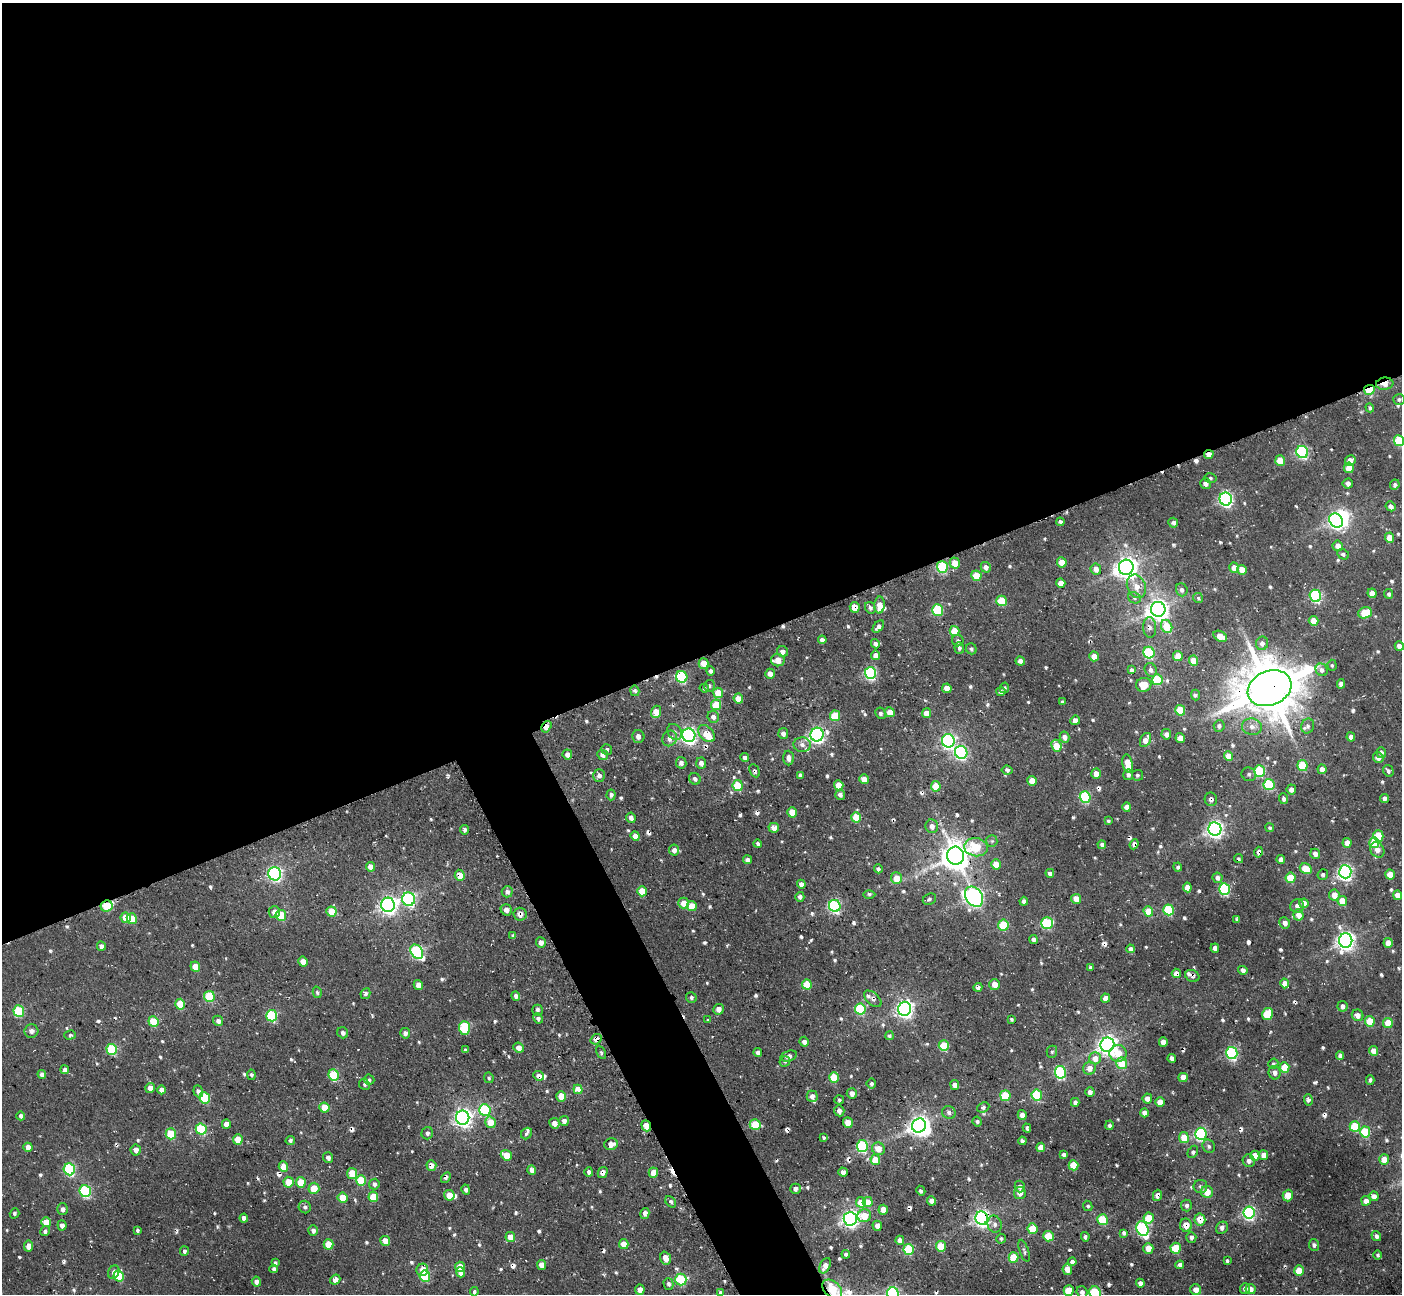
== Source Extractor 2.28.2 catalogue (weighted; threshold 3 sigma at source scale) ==
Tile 2 of 4 x 4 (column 2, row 1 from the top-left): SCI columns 1446-2845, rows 4055-5346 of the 5693 x 5673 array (HDU 1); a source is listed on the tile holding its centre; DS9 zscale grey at full resolution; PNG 1404 x 1296 px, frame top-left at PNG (2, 3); each listed source drawn as its Kron ellipse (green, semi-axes under 4 px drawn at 4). Shown black and unused: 53% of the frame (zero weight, under 3 of 4 exposures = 5% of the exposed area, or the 3 px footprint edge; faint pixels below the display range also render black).
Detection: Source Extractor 2.28.2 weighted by HDU 2 'WHT'; one run over the whole footprint, this tile lists its part. Background 0.0363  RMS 0.0058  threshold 0.026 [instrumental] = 3 sigma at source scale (4.5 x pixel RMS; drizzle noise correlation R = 1.50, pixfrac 1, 0.05/0.05 arcsec/px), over >= 5 px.
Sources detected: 699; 2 inside a brighter object's white glare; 28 cosmic-ray / hot-pixel residue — neither listed nor drawn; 11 inside a brighter listed object's ellipse — not listed separately; of the other 658, all 500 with FLUX_AUTO >= 1.02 (the completeness limit of this list) listed and drawn (158 fainter detections not listed), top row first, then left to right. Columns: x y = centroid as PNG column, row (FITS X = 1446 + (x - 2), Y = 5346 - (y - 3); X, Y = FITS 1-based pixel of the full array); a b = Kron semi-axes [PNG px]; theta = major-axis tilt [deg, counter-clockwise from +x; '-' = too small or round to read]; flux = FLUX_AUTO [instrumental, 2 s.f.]
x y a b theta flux
1385 384 8 6 7 5.6
1369 390 5 5 - 28
1399 399 6 5 - 1.4
1370 408 4 4 - 1.1
1399 441 5 5 - 33
1302 452 6 5 - 93
1209 454 5 4 - 4.1
1350 460 5 5 - 4.9
1280 461 5 5 - 12
1349 468 5 5 - 11
1210 478 6 5 - 1.1
1348 483 5 5 - 1.9
1206 484 5 5 - 2.6
1395 485 5 4 - 1.5
1226 499 6 6 - 140
1391 506 5 4 - 3.3
1336 521 8 6 -46 180
1060 522 4 3 - 1.4
1173 523 5 5 - 1.9
1390 538 5 4 - 9.6
1338 546 5 5 - 4.1
1343 554 6 5 - 1.4
1062 562 5 5 - 10
955 563 5 5 - 9.7
942 567 6 5 - 53
986 567 5 5 - 3.8
1126 567 7 7 - 480
1234 568 5 5 - 6.8
1096 569 6 5 - 4.8
1242 570 5 4 - 8.1
976 576 5 5 - 16
1061 583 5 4 - 6.3
1136 586 12 9 -68 6.6
1182 590 6 6 - 1.9
1372 593 5 4 - 6.3
1389 594 5 4 - 1.5
1315 596 6 5 - 74
1134 598 7 5 -22 1.5
1198 598 5 5 - 1.1
1002 601 5 5 - 21
880 605 8 5 88 8.2
855 607 5 5 - 8.7
870 608 6 5 - 1.8
1158 609 7 7 - 420
938 610 6 5 - 38
1365 613 7 5 21 18
1314 621 5 5 - 11
1167 626 7 5 -63 15
878 627 7 4 49 2.4
1150 627 10 6 -88 2.7
954 631 5 5 - 15
1220 636 7 5 -29 9.9
822 640 4 4 - 2.6
958 641 6 5 - 1.5
1262 643 6 6 - 2.8
875 644 5 4 - 2.2
1399 646 5 4 - 3.1
959 648 5 5 - 1.6
971 649 6 5 - 1.5
783 652 6 5 - 2.8
1149 653 6 5 - 52
876 655 5 4 - 4.8
1094 656 5 5 - 6.6
1178 656 5 4 - 7.9
778 660 7 6 - 6.1
1020 661 4 4 - 2.2
1194 661 5 4 - 11
703 663 5 5 - 7.8
1332 665 5 4 - 1
1131 670 4 4 - 1.9
1151 670 7 5 -67 2.3
1322 670 6 5 - 2.4
710 671 5 4 - 1.7
870 673 6 5 - 100
770 674 5 4 - 4.6
682 677 6 5 - 65
1157 680 5 5 - 32
1341 684 5 4 - 3.4
1144 685 7 7 - 11
709 686 6 5 - 1.3
704 688 4 4 - 1.2
947 688 5 4 - 5.9
1004 688 5 4 - 1.1
1270 688 22 17 22 3300
635 691 5 4 - 1.4
1001 691 5 4 - 2
718 693 5 5 - 14
1196 695 5 4 - 1
738 699 5 4 - 9.6
1062 702 3 3 - 1.1
716 705 5 5 - 16
1180 710 5 5 - 21
656 712 6 5 - 10
890 712 5 4 - 7.2
880 713 6 5 - 1.4
927 713 5 4 - 5.6
835 716 5 5 - 21
713 717 6 5 - 3.2
1075 720 5 4 - 3.6
1219 726 5 5 - 1.9
1308 726 7 6 - 1.7
546 727 6 4 59 6.4
1252 727 10 8 -14 3.9
675 732 8 6 -50 2.1
783 733 5 5 - 2.7
706 734 10 6 -48 10
1166 734 5 5 - 2.7
689 735 7 6 - 220
817 735 7 6 - 210
638 736 6 6 - 2.6
1064 737 5 5 - 3.6
1351 737 4 4 - 3.7
670 738 8 7 - 3.7
1180 738 5 4 - 6.6
1145 740 7 5 63 6.3
948 741 6 6 - 130
802 745 9 7 -7 3
1056 746 6 5 - 13
607 749 5 5 - 1.2
961 752 6 6 - 110
1381 753 5 4 - 2.1
567 754 5 4 - 3.2
603 755 6 5 - 2.8
1228 756 5 4 - 9.2
745 758 4 4 - 3
789 758 7 5 -87 3.3
1378 758 5 5 - 2.9
681 763 6 5 - 2.7
701 763 5 5 - 2.8
1128 764 9 5 -79 12
1303 766 5 5 - 31
1322 769 5 4 - 3.4
1007 770 5 4 - 1.7
754 771 7 4 -61 1.5
1260 771 5 5 - 42
1388 771 6 5 - 1.6
1096 774 5 4 - 5.7
1249 774 7 6 - 1.5
599 775 6 6 - 2.5
801 775 4 4 - 2.4
1128 775 5 5 - 2
1137 775 5 5 - 1.2
695 779 6 5 - 1.9
864 779 5 4 - 6.8
1032 781 5 4 - 9
839 785 5 4 - 12
1269 785 6 5 - 41
738 786 5 5 - 27
936 786 5 5 - 14
1291 789 5 4 - 3.2
611 795 5 4 - 1.5
840 795 5 5 - 2.2
1085 797 6 5 - 58
1385 798 4 4 - 2.5
1211 799 7 6 - 2.1
1284 799 5 4 - 1.8
1127 807 5 4 - 5.5
792 812 5 4 - 11
856 817 5 5 - 16
631 818 5 4 - 2.5
1108 821 3 3 - 1
932 826 7 6 - 3.1
774 828 5 5 - 3.6
1270 828 4 4 - 1.2
1215 829 7 6 - 230
464 830 5 4 - 1.6
635 836 5 4 - 5.1
1378 836 5 5 - 22
992 841 6 5 - 1
1347 843 5 4 - 6.1
1374 843 5 5 - 20
758 844 4 4 - 1.4
1134 844 5 4 - 2.7
1102 845 4 4 - 2.1
976 847 12 9 -8 19
674 850 5 5 - 3.1
1377 850 8 6 -58 3.7
1259 852 5 4 - 2.7
1315 854 5 4 - 2.7
956 856 9 8 - 950
1239 859 5 3 - 1.3
1281 859 4 4 - 2.7
747 860 4 4 - 2.3
996 864 5 5 - 9.3
370 867 5 4 - 6.2
1178 867 4 4 - 1.4
878 869 4 4 - 1.6
1306 869 6 5 - 15
1345 872 6 6 - 170
1050 873 4 4 - 2.4
275 874 6 6 - 110
460 875 5 5 - 8.2
1323 875 5 5 - 1.3
1390 875 5 5 - 11
896 878 6 5 - 9.1
1217 878 5 5 - 2.8
1291 878 5 5 - 21
801 884 5 4 - 2.6
1187 887 5 4 - 6.6
1224 889 6 5 - 71
642 891 5 5 - 15
507 892 5 5 - 2.3
869 895 6 4 1 1
1334 895 5 5 - 6.8
1397 895 5 4 - 6.2
800 897 5 4 - 2
974 897 11 8 -55 240
409 899 7 6 - 100
929 899 7 5 25 1.2
1076 899 5 5 - 6.4
1024 901 4 4 - 2.6
1342 901 5 4 - 14
684 903 5 5 - 7.2
1304 903 5 4 - 4.1
388 905 7 7 - 270
107 906 6 5 - 24
692 906 5 5 - 11
835 906 6 5 - 100
1297 906 7 6 - 2.4
506 910 6 5 - 2.8
1169 910 5 5 - 40
1148 911 5 4 - 14
274 912 6 5 - 3.5
331 912 5 5 - 15
520 914 6 6 - 3.7
281 915 5 5 - 25
1299 915 5 5 - 4.8
125 918 5 5 - 11
132 919 5 5 - 14
1237 919 4 3 - 1.3
1047 923 6 5 - 50
1285 923 6 5 - 3.1
1003 925 5 5 - 29
513 935 3 3 - 1.2
1033 939 4 4 - 2
1346 941 7 6 - 320
541 942 5 5 - 3.3
1388 943 5 4 - 6.5
101 946 5 4 - 2.9
1215 948 5 4 - 2.5
1131 949 4 4 - 2.3
417 952 8 5 -53 91
303 962 5 5 - 5.2
195 967 5 4 - 8.6
1090 967 4 4 - 1
1243 970 4 4 - 2.6
1176 973 5 4 - 4.4
1192 976 7 5 -25 2
1285 983 5 4 - 6.5
807 984 5 5 - 17
418 985 5 4 - 4.2
995 985 5 5 - 5
978 987 4 4 - 2.2
317 992 6 4 -75 1.1
365 994 5 4 - 1.7
209 996 5 5 - 34
516 996 4 4 - 2.8
691 998 6 5 - 1.3
1105 998 4 4 - 4.5
873 999 10 6 -42 2.4
180 1004 5 5 - 17
1343 1006 5 5 - 2
719 1009 5 5 - 3.6
860 1009 5 5 - 50
905 1009 7 6 - 260
537 1010 5 5 - 1.4
19 1011 6 5 - 41
1267 1014 6 5 - 26
1358 1015 6 5 - 3.6
272 1016 6 5 - 55
538 1018 5 4 - 1.8
1011 1019 3 3 - 1
708 1020 3 3 - 1.2
218 1021 5 5 - 2.6
1370 1021 5 5 - 16
153 1022 5 5 - 18
1388 1023 5 4 - 12
464 1028 7 5 -87 41
31 1031 7 6 - 2.8
343 1033 6 5 - 2
405 1033 5 5 - 2.1
70 1035 6 4 15 1.2
889 1036 4 4 - 1.3
596 1039 6 5 - 3.2
804 1042 5 4 - 2.8
1163 1042 4 4 - 5
1107 1045 7 7 - 320
944 1046 5 5 - 26
519 1048 5 4 - 4.4
112 1049 5 5 - 47
465 1050 4 3 - 1.2
1374 1051 5 4 - 7.2
601 1052 7 4 -63 1
1052 1052 6 5 - 1.2
758 1053 4 4 - 2.3
1118 1053 8 8 - 11
1232 1053 6 5 - 100
789 1056 8 5 17 2.5
1340 1056 4 4 - 2.1
1095 1058 6 6 - 5.8
1172 1058 4 4 - 1.9
785 1061 5 5 - 1.1
1122 1063 6 5 - 16
1273 1064 5 4 - 1.1
1284 1067 5 5 - 19
1090 1068 6 6 - 4.9
65 1070 4 4 - 3.3
1060 1072 6 5 - 71
1275 1073 7 6 - 2.6
42 1074 4 4 - 2.7
251 1075 5 4 - 1.3
334 1075 6 5 - 32
538 1076 6 4 -22 3.7
1183 1077 4 4 - 5.2
489 1078 5 4 - 1.1
834 1078 5 5 - 21
369 1080 5 5 - 1.4
1370 1080 4 3 - 1.2
871 1083 5 5 - 1.2
364 1084 5 5 - 1.1
955 1085 5 4 - 3.2
150 1088 5 4 - 4.5
578 1089 5 4 - 10
161 1090 4 4 - 4.1
198 1091 6 4 -69 1.9
1090 1092 5 4 - 2.5
852 1093 5 5 - 3.2
1037 1095 5 5 - 38
561 1096 5 5 - 14
812 1096 5 5 - 2.7
1005 1096 5 5 - 24
205 1098 5 5 - 42
1147 1098 5 4 - 4.8
839 1100 5 4 - 1.1
1308 1100 6 4 -80 1.9
1075 1102 4 4 - 2.2
1160 1102 5 4 - 6.9
983 1107 6 5 - 1.6
324 1108 5 5 - 16
485 1110 6 5 - 42
839 1111 5 5 - 3.3
949 1112 7 6 - 2
1144 1113 4 4 - 3.7
1022 1115 5 4 - 3.3
21 1116 4 4 - 1.8
463 1118 7 6 - 280
564 1121 5 4 - 2.6
977 1121 5 4 - 1.3
490 1122 6 5 - 9.5
554 1123 5 5 - 3.5
848 1123 5 5 - 9.8
226 1124 5 4 - 5.4
755 1124 5 5 - 19
919 1125 7 6 - 370
1110 1125 5 4 - 1.7
646 1126 6 4 -68 7.4
1355 1126 5 5 - 29
1027 1128 4 3 - 1.3
201 1129 6 5 - 48
1365 1132 5 5 - 36
427 1133 6 6 - 1.9
526 1133 6 5 - 1.2
171 1134 5 5 - 21
1201 1134 6 5 - 110
824 1138 4 3 - 1.1
1184 1138 5 5 - 12
238 1139 5 5 - 12
290 1140 5 4 - 1.5
1022 1141 4 3 - 1.5
611 1144 7 6 - 4.5
862 1146 6 5 - 68
1209 1146 7 6 - 1.6
28 1147 4 4 - 4.8
1041 1147 4 4 - 6.4
878 1149 6 6 - 6.7
136 1150 5 5 - 3.2
1193 1152 6 4 61 1.3
506 1155 6 5 - 12
1064 1155 4 3 - 1.8
1264 1155 5 4 - 5.8
1255 1156 5 4 - 9.4
328 1158 5 5 - 2.4
1384 1159 5 5 - 6.7
875 1160 5 5 - 13
1249 1161 6 6 - 2.6
431 1165 5 5 - 4
1073 1165 5 5 - 15
283 1167 5 4 - 9.5
69 1169 6 5 - 77
532 1170 5 4 - 5.2
589 1172 5 4 - 1.9
843 1172 4 4 - 3.2
352 1173 5 5 - 14
603 1173 5 4 - 2.9
653 1173 5 5 - 7.6
446 1177 6 4 46 1.4
361 1181 5 5 - 31
288 1182 5 5 - 12
301 1182 5 5 - 15
374 1184 5 5 - 1.7
1020 1186 6 5 - 2.1
1200 1186 7 6 - 1.5
314 1188 5 5 - 12
795 1189 5 5 - 2.5
466 1190 5 4 - 1.9
85 1191 6 5 - 71
921 1191 5 3 - 1.1
1207 1192 6 6 - 8.6
1020 1193 6 6 - 3.7
449 1195 5 5 - 11
1157 1195 6 4 74 2.6
1288 1195 6 5 - 7.5
1374 1196 5 4 - 3.5
373 1197 5 5 - 19
343 1198 5 5 - 11
931 1201 5 4 - 2.7
1366 1201 5 4 - 4.7
671 1202 6 4 -49 1.4
861 1202 5 5 - 11
868 1202 5 5 - 11
1088 1206 5 4 - 1.1
1186 1206 6 5 - 2
305 1207 6 6 - 1.7
62 1209 6 5 - 2.1
883 1210 5 5 - 5.5
1249 1212 6 5 - 110
15 1213 5 4 - 1
645 1213 5 4 - 3.1
864 1216 7 6 - 13
244 1218 4 4 - 2.1
982 1218 7 6 - 220
1149 1218 5 5 - 17
850 1219 7 6 - 220
1200 1219 6 5 - 8.8
1103 1220 5 5 - 25
46 1222 5 4 - 9.9
995 1224 8 7 - 2.2
62 1225 5 4 - 2.6
1186 1225 7 6 - 6.8
877 1226 5 4 - 2.7
1222 1228 6 5 - 2.1
1032 1229 5 5 - 17
1142 1229 7 5 -69 110
137 1230 4 3 - 1.3
313 1230 5 4 - 2.6
45 1231 5 4 - 1.6
1124 1233 4 3 - 1.2
1048 1236 5 5 - 18
1376 1236 5 4 - 2
510 1237 5 4 - 7.8
1085 1237 5 4 - 1.5
1191 1237 5 5 - 2.2
1001 1239 5 5 - 1.2
900 1240 4 4 - 5.2
385 1241 5 4 - 14
329 1244 5 5 - 17
624 1244 5 5 - 7.8
1314 1245 6 5 - 1.4
29 1246 5 4 - 5
941 1246 5 5 - 20
1148 1248 5 5 - 7.9
1176 1248 5 5 - 24
909 1249 5 5 - 39
184 1251 5 4 - 1.5
1024 1251 11 4 -72 1.5
846 1254 4 4 - 1.6
1378 1255 4 4 - 1.1
1014 1257 5 5 - 19
666 1258 7 5 -71 5.1
1227 1261 4 3 - 1.2
1072 1262 4 4 - 2.5
275 1263 4 3 - 1.2
541 1265 5 4 - 5
1180 1265 4 4 - 2.2
825 1266 8 5 64 4.5
460 1267 5 5 - 8
274 1269 4 3 - 1.6
1067 1269 6 4 -81 6.1
422 1270 6 6 - 6.5
1299 1271 5 5 - 14
114 1272 7 5 62 2.2
461 1272 5 4 - 5.3
119 1276 5 5 - 24
425 1276 6 5 - 38
681 1279 6 5 - 44
335 1280 5 4 - 4
256 1282 5 4 - 2.4
1140 1283 4 4 - 2.5
668 1284 6 5 - 2
640 1289 5 5 - 3.2
832 1289 11 7 -43 22
1245 1289 5 5 - 2
1250 1289 5 5 - 4.5
1196 1290 5 5 - 4
1069 1291 5 5 - 18
474 1292 4 4 - 1.3
1082 1292 6 5 - 2.8
720 1293 4 3 - 1.4
893 1293 6 5 - 110
1095 1293 7 5 -62 59
Overlapping masked pixels (flux is a lower limit): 33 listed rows (the first 20) at x y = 1385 384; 1369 390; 1209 454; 942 567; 855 607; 1150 627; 1270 688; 546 727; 754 771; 1211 799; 1134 844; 1259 852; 956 856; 460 875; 974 897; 107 906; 520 914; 1176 973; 1192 976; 873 999
Isophote crosses this tile's border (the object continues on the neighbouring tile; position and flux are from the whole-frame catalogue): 6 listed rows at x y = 1399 441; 832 1289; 1082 1292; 720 1293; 893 1293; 1095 1293